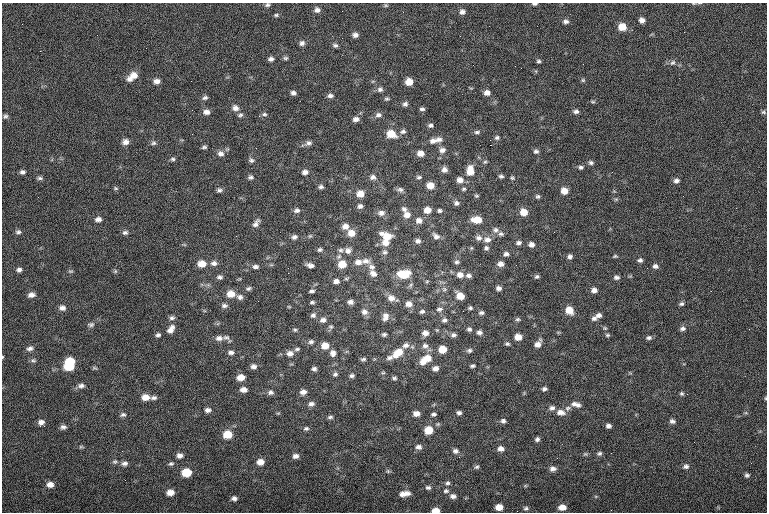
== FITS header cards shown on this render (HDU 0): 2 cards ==
NAXIS1  =                  765
NAXIS2  =                  510

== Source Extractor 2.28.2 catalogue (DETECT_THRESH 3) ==
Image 765 x 510 px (HDU 0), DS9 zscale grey, 1 PNG px = 1 image px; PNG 769 x 514 px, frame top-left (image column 1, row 510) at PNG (2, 3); no overlay
Background -0.706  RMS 8.1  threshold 24.2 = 3 sigma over >= 5 px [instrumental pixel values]
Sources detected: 302; all 302 listed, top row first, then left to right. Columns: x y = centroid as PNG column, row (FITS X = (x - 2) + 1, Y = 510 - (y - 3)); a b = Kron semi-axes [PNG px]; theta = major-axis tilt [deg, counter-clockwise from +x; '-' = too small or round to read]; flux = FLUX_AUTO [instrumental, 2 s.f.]
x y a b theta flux
535 4 5 3 - 940
267 5 6 5 - 1100
386 5 6 4 -1 700
317 10 7 7 - 2100
462 12 7 6 - 2100
276 15 6 4 1 900
642 20 5 5 - 2500
566 21 7 6 - 1600
622 27 7 7 - 7100
684 32 3 2 - 540
355 35 6 5 - 2100
302 43 7 6 - 1700
335 45 7 5 -18 1200
146 48 2 2 - 470
40 51 2 2 - 1200
285 58 7 5 0 1000
271 59 6 5 - 1600
538 61 5 4 - 990
673 63 9 6 42 1500
521 68 2 2 - 240
134 76 12 8 25 4900
130 79 9 6 43 1900
583 80 6 5 - 770
157 81 8 6 -2 2600
409 82 7 6 - 6300
380 89 7 6 - 1700
293 93 5 5 - 1700
487 93 7 6 - 2900
330 96 8 5 6 1600
205 98 8 5 14 1300
387 99 6 5 - 870
593 102 6 4 -16 680
405 104 6 6 - 1500
235 108 8 7 - 2600
422 109 5 4 - 1100
192 110 2 2 - 490
576 111 6 5 - 1600
206 112 8 6 -1 2800
763 112 6 5 - 870
264 114 7 5 -16 1100
240 115 7 5 25 1100
378 115 9 6 9 2000
5 116 7 6 - 1200
356 119 7 6 - 2200
431 125 6 5 - 1300
403 132 9 6 13 1500
477 132 8 5 7 1300
391 134 9 7 -17 8400
497 137 6 5 - 1200
439 139 8 6 -14 2200
433 141 10 7 9 2800
125 142 8 7 - 2800
153 143 7 7 - 1300
308 143 10 6 16 1900
490 145 2 2 - 3300
204 147 6 4 8 1000
442 150 8 7 - 2300
536 151 6 5 - 1300
221 153 9 8 - 2600
420 153 6 5 - 3700
173 159 7 5 -1 1100
251 160 7 6 - 1400
485 162 6 4 41 850
591 163 6 5 - 1300
581 167 6 5 - 1200
444 170 7 6 - 2500
470 171 11 8 -88 7200
22 172 6 5 - 1400
305 172 7 6 - 2100
501 176 5 5 - 1100
250 177 7 5 10 1300
373 177 8 7 - 2000
419 177 5 4 - 960
40 178 8 5 -1 1100
512 178 5 5 - 830
460 180 7 6 - 3500
676 181 7 6 - 1800
430 186 6 5 - 6000
321 187 6 5 - 1300
116 188 6 5 - 750
464 189 6 4 3 820
219 190 6 5 - 1300
400 190 9 6 -6 1500
564 191 7 6 - 5000
360 194 7 7 - 5600
476 196 5 4 - 760
538 196 6 5 - 1100
616 199 6 4 18 670
456 203 6 5 - 1500
360 206 7 6 - 1800
404 209 8 6 -39 1600
297 210 8 6 2 1700
427 210 7 6 - 4700
440 211 5 4 - 1100
524 212 7 7 - 6000
381 213 9 7 -5 2700
407 215 8 8 - 3600
98 219 8 6 11 2100
419 220 8 7 - 2900
477 220 10 6 -4 7800
256 223 12 6 58 2300
345 226 8 7 - 3300
495 230 8 7 - 1900
18 232 7 5 6 1300
125 232 7 6 - 1400
351 233 8 7 - 5300
501 234 7 6 - 1200
236 236 2 2 - 1300
310 236 6 5 - 780
387 236 14 8 -22 7900
436 236 10 7 -38 2400
294 237 7 6 - 1700
479 238 8 7 - 2000
487 239 9 7 9 2700
418 241 6 6 - 1800
385 243 9 7 3 4400
518 243 6 5 - 1500
531 244 6 6 - 2300
471 248 5 3 - 510
486 248 6 6 - 1200
320 250 6 5 - 1100
341 250 7 5 0 1300
348 250 9 8 - 2600
385 252 8 8 - 1700
506 254 6 5 - 1600
570 256 6 6 - 1500
615 256 6 4 10 690
358 257 3 2 - 1100
640 260 6 5 - 1400
366 261 13 8 -10 3300
358 262 10 7 4 3400
457 262 6 5 - 1200
214 263 9 7 10 2100
202 264 8 7 - 5900
342 264 8 7 - 8500
500 264 6 5 - 2500
310 265 8 5 -13 2200
516 265 2 2 - 1800
655 266 7 6 - 1700
256 267 8 5 -5 1600
372 267 9 8 - 2300
647 268 2 2 - 980
19 270 6 6 - 1600
70 271 7 3 8 690
115 271 6 5 - 780
288 273 2 2 - 3800
373 273 10 7 -39 2900
403 274 13 8 4 13000
460 275 8 7 - 3300
469 276 7 5 -7 1500
220 277 7 5 -6 1400
537 277 6 4 15 1100
616 277 7 5 -8 1400
346 279 6 4 0 740
336 281 7 6 - 2400
427 281 6 4 19 580
248 288 7 5 17 1200
499 288 5 4 - 1800
594 290 6 6 - 2500
312 291 7 4 5 1200
231 294 8 7 - 5700
31 295 8 6 7 2600
460 296 7 6 - 6800
240 297 8 7 - 1900
391 298 10 8 -21 3600
312 302 6 4 -6 980
350 302 7 5 -1 2100
409 304 8 7 - 3600
681 304 6 5 - 1200
224 306 8 6 -5 1600
289 307 5 3 - 490
62 308 7 6 - 2200
470 308 6 5 - 920
439 309 8 6 11 1700
569 310 8 7 - 6600
364 312 9 8 - 2600
422 312 6 5 - 1200
481 313 6 5 - 1300
313 315 8 6 32 1700
599 315 8 6 14 2000
385 316 11 8 78 3100
172 318 7 6 - 1400
594 318 7 6 - 1800
517 319 6 6 - 1000
323 320 8 7 - 2300
444 320 7 6 - 1500
91 324 10 6 6 1500
331 327 7 6 - 1100
605 328 6 5 - 840
683 328 7 6 - 1700
171 329 12 7 56 3400
469 329 7 6 - 1300
295 330 6 4 -13 840
437 330 4 4 - 550
479 332 7 6 - 1800
425 333 7 6 - 2700
384 334 6 5 - 1100
158 335 6 5 - 1300
453 335 7 5 10 1500
607 335 6 5 - 850
226 337 13 6 -43 1700
518 337 6 6 - 5600
219 338 10 7 1 2600
649 338 7 5 11 1500
311 342 7 6 - 1500
507 344 6 5 - 970
538 344 9 6 57 3400
406 345 9 7 22 2200
325 346 8 7 - 6100
425 346 8 7 - 2000
30 348 9 6 14 1900
297 349 7 4 15 1000
442 349 6 6 - 8500
469 350 7 6 - 1300
231 352 7 5 -3 1700
290 353 9 7 4 3000
333 353 9 7 -79 2500
398 353 13 8 36 8800
2 357 4 3 - 450
390 358 9 6 10 1900
427 358 11 8 11 6900
363 359 7 5 17 1200
33 360 7 5 1 1100
70 361 8 6 -1 11000
423 362 8 6 11 3400
253 366 7 6 - 2000
473 366 5 4 - 1000
69 367 9 6 -1 11000
94 368 8 4 -21 790
435 368 7 5 13 2300
314 369 5 4 - 1400
383 373 6 4 1 640
335 374 7 6 - 1400
352 376 6 5 - 1300
241 377 7 6 - 5000
394 378 6 4 3 950
81 386 9 7 9 2000
544 389 5 5 - 1300
244 390 7 5 -1 3100
270 392 8 6 4 1600
303 392 7 6 - 2600
682 394 5 5 - 920
687 394 2 2 - 820
145 397 9 7 -1 4700
154 398 8 5 8 1600
765 398 5 3 - 510
311 404 7 6 - 1900
574 404 11 8 -16 2600
578 405 7 6 - 1600
552 408 8 6 9 1900
567 408 8 6 34 1500
208 410 7 6 - 2000
561 412 10 7 -9 3500
459 413 6 5 - 1400
746 413 6 4 -18 670
416 414 7 5 -2 3400
433 414 6 4 17 1100
123 415 7 6 - 1300
330 417 7 4 9 1100
503 421 6 6 - 1600
672 421 7 5 -16 1500
41 422 7 6 - 2200
40 426 2 2 - 470
608 426 5 4 - 1700
63 427 7 6 - 1700
306 428 7 5 1 1100
429 430 7 7 - 9900
228 434 8 7 - 10000
537 439 6 5 - 1400
694 442 2 2 - 1500
81 447 6 4 0 710
419 447 8 6 -6 2000
501 449 7 6 - 2700
455 451 7 6 - 1900
599 453 7 5 16 1200
180 455 6 5 - 2200
295 456 7 6 - 2200
459 457 2 2 - 290
115 462 7 6 - 1100
260 462 7 6 - 4200
124 463 9 6 9 2000
171 464 7 6 - 1100
686 466 7 6 - 1700
477 467 7 5 32 1100
553 469 9 6 3 2100
388 471 6 5 - 760
186 472 7 6 - 13000
747 475 5 5 - 1200
125 480 2 2 - 320
447 483 6 6 - 1200
50 485 8 6 2 3300
525 486 6 3 19 580
428 488 7 5 -19 1300
446 491 7 5 6 1200
170 492 7 6 - 4000
405 494 11 5 7 4000
453 496 8 6 -8 2100
234 498 6 5 - 1800
499 507 6 5 - 6100
562 507 7 5 2 4000
526 508 6 5 - 1100
436 510 6 4 1 5200
At the frame edge (FLAGS 8, measured only in part): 5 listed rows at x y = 535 4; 267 5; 2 357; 765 398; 436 510